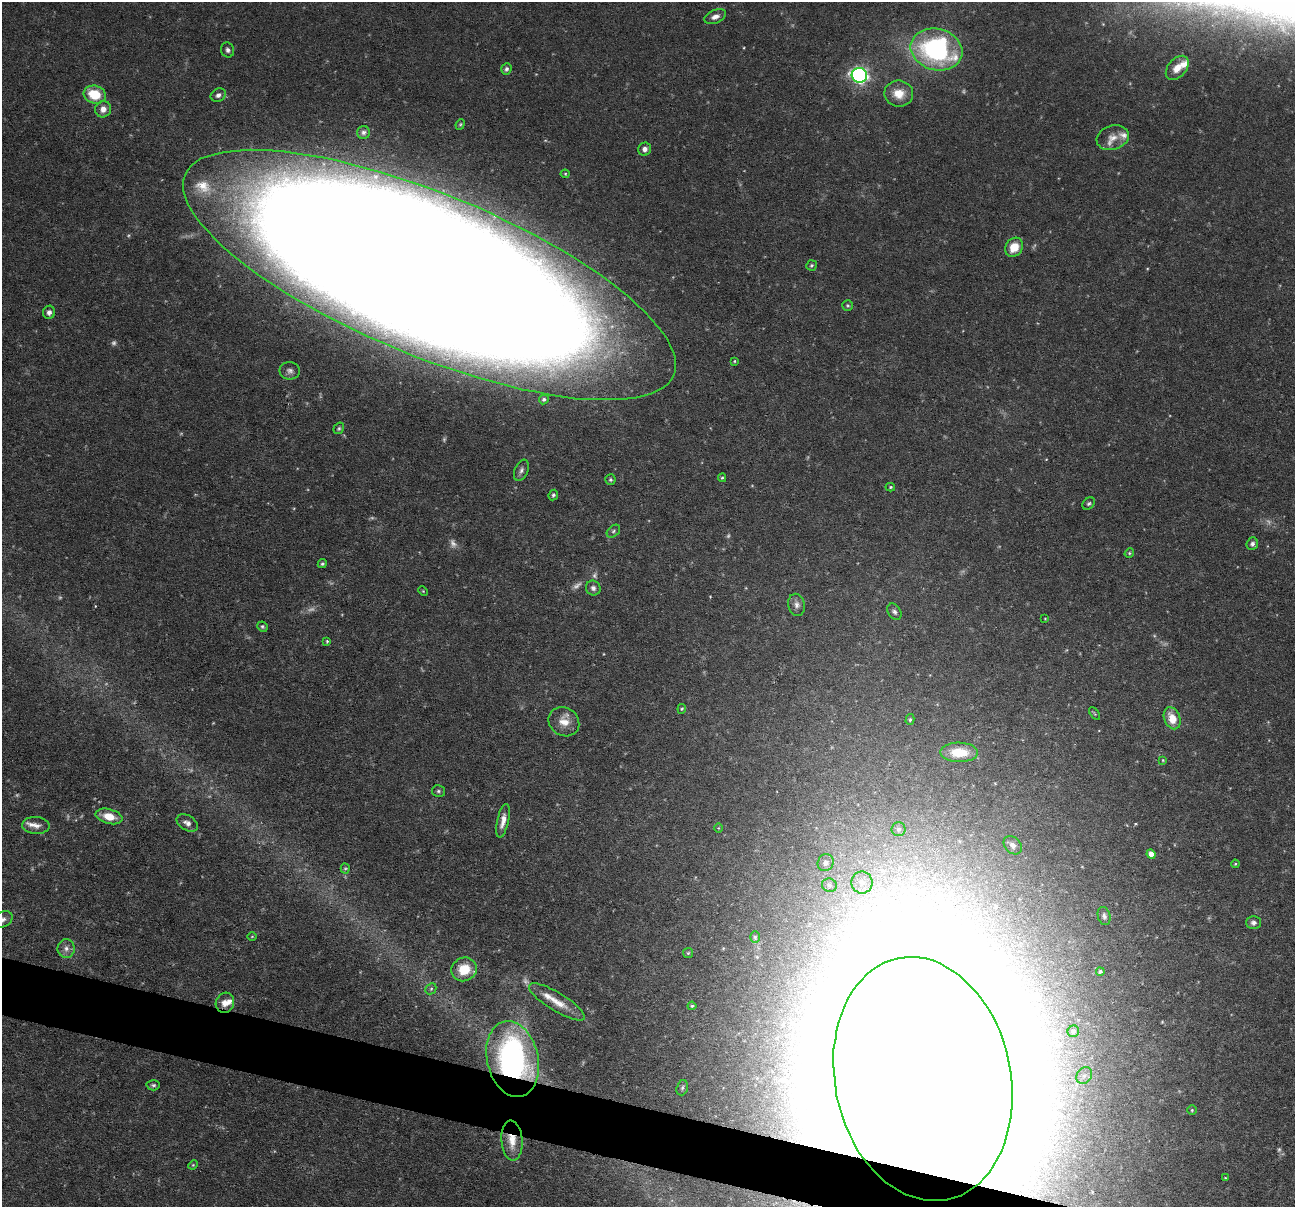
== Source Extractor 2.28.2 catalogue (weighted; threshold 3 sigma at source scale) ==
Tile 6 of 4 x 4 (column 2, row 2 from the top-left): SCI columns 1294-2586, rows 2656-3860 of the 5173 x 5188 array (HDU 1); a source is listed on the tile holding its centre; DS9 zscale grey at full resolution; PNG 1297 x 1209 px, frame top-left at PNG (2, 2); each listed source drawn as its Kron ellipse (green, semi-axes under 4 px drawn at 4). Shown black and unused: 3% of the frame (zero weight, under 3 of 6 exposures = <1% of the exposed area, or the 3 px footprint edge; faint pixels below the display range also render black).
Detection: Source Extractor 2.28.2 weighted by HDU 2 'WHT'; one run over the whole footprint, this tile lists its part. Background 0.0644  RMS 0.0042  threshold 0.0171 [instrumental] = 3 sigma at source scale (4.09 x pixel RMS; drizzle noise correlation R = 1.36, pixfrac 0.8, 0.05/0.05 arcsec/px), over >= 5 px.
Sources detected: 114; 18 too faint to see at this stretch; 5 inside a brighter object's white glare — neither listed nor drawn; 6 inside a brighter listed object's ellipse — not listed separately; the other 85 listed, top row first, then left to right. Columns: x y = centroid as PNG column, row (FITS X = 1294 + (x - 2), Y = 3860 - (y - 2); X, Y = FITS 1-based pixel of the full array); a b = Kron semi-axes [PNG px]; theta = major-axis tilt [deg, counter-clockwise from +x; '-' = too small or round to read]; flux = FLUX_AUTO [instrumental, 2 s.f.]
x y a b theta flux
715 17 11 6 21 2.3
936 49 26 20 -15 81
228 50 7 6 - 1.3
1177 68 14 9 50 4.3
506 69 6 5 - 0.94
859 75 8 7 - 140
899 94 14 13 - 6.7
95 95 11 8 -17 13
218 95 8 6 30 1.5
103 109 8 8 - 3
460 124 5 4 - 0.55
363 132 6 6 - 1.2
1113 138 16 12 17 4
645 149 6 6 - 1.8
565 174 4 4 - 0.46
1014 247 10 8 51 7.5
811 265 5 5 - 0.62
429 275 264 81 -22 4700
848 305 5 5 - 0.64
49 312 6 6 - 1.7
734 361 3 2 - 0.37
290 371 10 8 -9 2
544 399 5 4 - 0.87
339 428 6 5 - 0.71
521 470 11 6 67 1.6
722 478 4 4 - 0.55
610 480 5 5 - 0.71
890 487 4 4 - 0.53
553 495 5 4 - 0.78
1089 503 7 5 43 0.83
613 531 8 5 41 0.86
1252 544 6 5 - 1.2
1129 553 5 4 - 0.52
322 564 5 4 - 0.66
593 588 7 7 - 1.5
423 591 5 3 - 0.38
797 605 11 8 -78 1.9
894 612 9 6 -54 1.3
1045 619 3 2 - 0.28
262 627 5 5 - 0.69
327 641 3 3 - 0.5
682 709 5 4 - 0.52
1094 713 7 3 -51 0.49
1172 718 11 8 -67 6.5
910 719 5 4 - 0.56
564 722 16 14 -33 5.4
959 752 19 9 -1 11
1163 760 4 3 - 0.36
438 791 6 6 - 0.86
109 816 14 7 -15 6.6
503 821 17 5 77 3.4
187 823 12 7 -30 2.2
36 825 14 8 -4 2.8
718 828 5 3 - 0.34
899 829 7 7 - 1.1
1013 845 10 7 -46 1.9
1151 854 5 4 - 2.6
826 863 9 7 61 1.8
1235 864 4 4 - 0.43
345 869 5 4 - 0.53
862 882 11 10 - 4.2
829 885 7 6 - 1.4
1104 916 9 6 -73 1.3
2 920 11 7 25 2.1
1254 922 7 6 - 1.5
252 936 5 3 - 0.36
755 937 5 5 - 0.76
66 948 9 8 - 2.4
688 953 5 5 - 0.58
464 969 13 11 24 9.8
1100 972 4 4 - 0.88
431 989 6 5 - 0.7
557 1002 32 9 -31 7
225 1003 10 9 - 3.3
692 1006 4 4 - 0.61
1073 1031 6 5 - 0.99
513 1059 38 25 -77 120
1084 1076 9 7 55 1.8
923 1079 123 88 -78 15000
153 1085 7 5 2 0.84
682 1088 8 5 73 1
1192 1110 4 4 - 0.49
512 1141 20 10 -85 6.4
193 1165 5 4 - 0.47
1225 1178 4 2 - 0.32
Overlapping masked pixels (flux is a lower limit): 4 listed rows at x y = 225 1003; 513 1059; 923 1079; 512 1141
Isophote crosses this tile's border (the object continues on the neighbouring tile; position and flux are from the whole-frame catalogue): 3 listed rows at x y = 429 275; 2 920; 923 1079